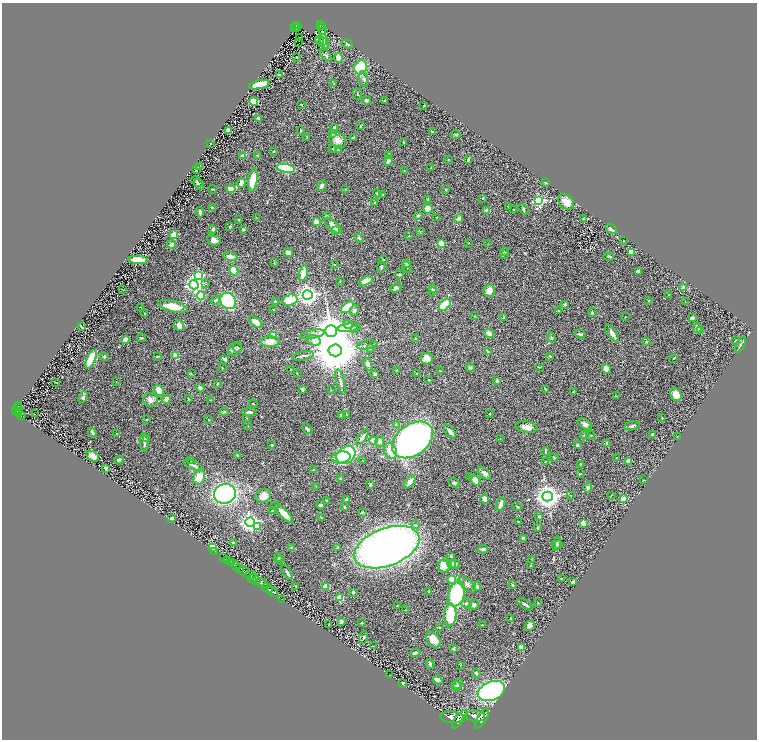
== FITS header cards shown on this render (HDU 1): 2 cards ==
NAXIS1  =                 1509
NAXIS2  =                 1475

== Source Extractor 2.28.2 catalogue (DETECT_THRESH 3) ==
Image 1509 x 1475 px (HDU 1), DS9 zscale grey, zoomed out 1/2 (1 PNG px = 2 x 2 image px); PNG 759 x 742 px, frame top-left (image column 1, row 1474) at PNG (2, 3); each listed source drawn as its Kron ellipse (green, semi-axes under 4 px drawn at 4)
Background 0.798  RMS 0.031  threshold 0.0942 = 3 sigma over >= 5 px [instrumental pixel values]
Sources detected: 415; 22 cannot appear on this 1/2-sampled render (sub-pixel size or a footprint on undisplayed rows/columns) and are neither listed nor drawn; the other 393 listed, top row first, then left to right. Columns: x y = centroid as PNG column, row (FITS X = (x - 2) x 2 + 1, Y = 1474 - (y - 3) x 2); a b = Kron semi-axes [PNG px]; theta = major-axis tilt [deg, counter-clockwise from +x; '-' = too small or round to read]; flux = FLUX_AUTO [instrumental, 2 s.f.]
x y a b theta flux
321 24 4 1 - 140
296 25 2 2 - 99
320 26 2 1 - 16
295 27 2 1 - 10
297 27 4 1 - 53
323 28 6 1 81 3.8
323 32 3 2 - 1.4
300 38 2 1 - 1.7
319 41 4 2 - 18
322 42 2 1 - 41
324 42 8 2 -78 15
299 43 2 1 - 29
347 44 6 3 -21 8.3
326 55 7 3 -44 10
297 57 3 2 - 2.5
338 58 5 3 - 82
361 67 7 6 - 360
279 75 3 3 - 6.3
364 79 8 4 -79 15
334 84 3 3 - 4.1
259 85 11 4 12 190
357 94 6 2 -81 6.1
366 100 4 3 - 24
254 101 4 4 - 120
385 101 2 2 - 9.3
301 105 3 2 - 3.5
424 106 2 1 - 3.1
258 118 3 3 - 9.3
360 126 3 2 - 3.1
334 128 4 3 - 14
228 130 4 4 - 19
301 130 3 2 - 6.8
432 132 2 2 - 13
333 134 4 3 - 6.7
456 135 5 2 - 4.8
307 137 4 1 - 2.7
353 138 3 2 - 14
338 140 9 7 -40 41
211 143 2 1 - 2.4
403 143 3 2 - 2.8
332 149 3 2 - 2.8
338 150 2 2 - 12
274 151 3 2 - 3.7
257 155 3 2 - 3.1
389 155 3 3 - 5.3
242 156 4 3 - 31
468 159 4 2 - 13
448 160 2 2 - 3.1
388 161 5 4 - 24
199 167 2 2 - 8
286 168 9 4 -12 470
431 168 2 2 - 1.9
197 170 3 2 - 6
404 170 2 1 - 1.6
253 180 11 4 81 150
197 182 6 2 -45 5.1
241 183 5 3 - 53
545 183 3 3 - 4.7
199 184 6 2 -53 14
322 186 6 3 54 23
213 189 4 2 - 4
231 189 4 2 - 90
345 189 3 2 - 3
446 190 2 2 - 4.6
377 193 5 3 - 7.6
383 195 3 3 - 5.1
483 198 3 2 - 3.5
428 199 3 2 - 4.3
539 201 4 4 - 690
566 202 9 6 -44 65
374 203 4 3 - 6.2
508 206 3 2 - 2.9
212 208 3 2 - 7.9
428 208 5 4 - 58
523 209 6 3 -52 6.1
486 210 2 2 - 50
513 210 2 1 - 2.9
200 212 5 2 - 23
327 216 4 3 - 4.6
418 216 2 2 - 34
256 217 3 2 - 1.9
437 217 2 2 - 2.2
459 218 4 4 - 19
583 219 3 2 - 5.3
239 220 3 2 - 2.7
316 222 4 2 - 45
333 226 11 4 -41 37
230 227 4 3 - 8
213 229 2 2 - 47
243 229 3 2 - 13
611 229 6 2 -35 17
336 231 3 2 - 85
420 231 3 2 - 2.9
174 235 3 3 - 190
409 236 3 2 - 2.4
359 238 5 3 - 8.2
214 240 6 5 - 36
624 241 2 2 - 1.9
441 243 2 2 - 110
468 243 2 1 - 1.7
172 244 5 4 - 18
488 244 2 1 - 1.8
505 251 4 3 - 9.3
631 252 3 3 - 68
288 253 5 4 - 23
505 255 4 3 - 5.1
231 256 7 3 -12 36
609 256 5 3 - 7.7
138 260 9 4 -3 110
383 260 3 3 - 4.1
274 263 3 2 - 3.1
407 264 4 3 - 7.2
334 265 2 2 - 8
381 267 6 3 89 8.1
407 267 6 3 -64 7.5
234 271 5 4 - 120
638 271 4 2 - 11
303 273 8 4 77 53
399 274 4 4 - 8.9
199 276 3 3 - 480
340 281 3 2 - 2.8
366 281 7 4 20 60
206 284 2 2 - 5.3
194 285 5 4 - 1700
396 288 6 4 25 16
433 288 4 3 - 11
684 288 4 3 - 45
123 290 2 1 - 2.4
433 291 3 3 - 16
489 291 6 5 - 49
308 295 5 4 - 3100
669 295 2 2 - 1.9
201 296 4 3 - 240
215 300 5 3 - 12
290 300 8 5 18 180
228 301 8 7 - 440
275 301 3 2 - 9.1
649 301 3 2 - 2.6
685 302 3 1 - 2
565 304 2 2 - 27
445 305 7 4 47 260
173 306 15 5 -14 110
140 307 2 1 - 2.8
347 307 7 3 41 200
274 310 2 2 - 5.5
354 310 5 4 - 12
558 310 2 2 - 6.3
592 312 4 3 - 7.3
145 314 3 2 - 4.9
474 316 2 2 - 2.3
504 317 2 2 - 30
625 317 2 2 - 3.4
692 318 3 3 - 17
256 322 7 4 -41 41
179 325 6 5 - 35
348 325 5 4 - 27
81 327 4 2 - 7.5
349 328 12 4 8 22
697 328 5 4 - 20
354 330 3 2 - 2.9
331 331 6 6 - 12000
701 331 2 2 - 41
612 333 10 4 -57 29
312 334 12 3 10 19
489 334 5 2 - 66
580 334 6 2 -9 12
273 335 4 3 - 41
141 338 4 2 - 6.4
552 338 5 3 - 8.4
125 339 4 2 - 50
416 339 4 3 - 9.1
314 340 7 5 -19 23
735 340 2 1 - 3.1
270 342 9 5 0 68
646 342 3 2 - 4.6
367 345 10 3 10 15
740 345 8 2 60 7.8
237 348 5 4 - 7.2
235 349 8 5 47 15
370 349 3 2 - 2.6
335 350 6 6 - 39000
488 351 4 2 - 10
104 356 2 2 - 36
175 356 4 3 - 59
303 356 11 3 10 13
550 356 2 2 - 16
157 357 3 2 - 3.2
427 358 6 6 - 57
673 358 3 2 - 3.7
91 359 10 4 65 210
225 359 3 2 - 40
368 364 7 4 -68 19
470 367 4 3 - 7.2
539 367 3 2 - 4
222 368 2 2 - 4
606 369 5 3 - 55
291 370 2 2 - 5
397 370 3 2 - 3.1
440 371 3 2 - 3.5
297 373 2 2 - 2.6
417 373 4 2 - 4.2
191 374 3 2 - 4
375 374 4 3 - 9.3
429 380 2 2 - 5.6
497 381 4 3 - 7.3
116 382 2 1 - 1.5
340 382 13 3 -76 18
56 383 3 2 - 2.7
217 383 3 2 - 4.9
200 388 4 3 - 14
302 389 3 3 - 9.5
545 389 3 2 - 5.5
159 390 6 4 -62 47
331 390 2 2 - 2.7
574 392 3 2 - 3.2
676 394 7 5 -65 76
616 396 2 2 - 2.3
83 397 6 4 68 17
166 399 4 4 - 32
189 399 3 2 - 3.2
151 400 7 7 - 30
211 400 2 1 - 1.8
253 404 4 2 - 4.1
19 405 3 2 - 130
18 409 5 4 - 460
15 411 3 2 - 410
224 412 5 3 - 7.5
249 412 7 3 2 14
19 413 3 2 - 210
490 413 2 2 - 5.1
35 414 2 1 - 31
346 414 2 2 - 2.4
341 415 3 2 - 10
21 416 4 2 - 190
662 418 4 2 - 4.5
247 419 2 2 - 1.9
147 420 2 2 - 4.2
208 420 2 2 - 3
396 424 4 3 - 5.3
585 424 8 4 -38 21
248 426 2 2 - 2.3
632 426 8 3 12 12
527 427 11 5 -9 43
307 429 6 3 -48 9.3
450 432 8 3 -50 24
92 433 5 4 - 13
117 434 2 2 - 3.9
585 435 5 3 - 9.1
591 435 5 2 - 4.9
653 435 4 2 - 16
678 436 2 1 - 2.7
362 437 9 3 54 24
147 439 4 3 - 13
500 439 3 2 - 1.9
373 440 3 3 - 57
413 440 23 15 36 2700
144 442 9 2 -88 13
380 442 5 4 - 22
607 443 3 3 - 9.4
272 445 3 3 - 4.9
577 445 3 3 - 7.7
390 451 8 6 -65 110
546 452 4 3 - 8.4
346 455 10 8 36 540
93 456 7 4 -36 38
238 456 4 3 - 6.1
341 457 9 6 8 160
554 457 4 2 - 4.4
617 458 2 2 - 3.5
119 460 4 3 - 13
191 460 2 2 - 3.2
363 460 3 2 - 2.8
545 462 2 2 - 2.9
628 462 2 2 - 110
581 464 3 2 - 5.5
193 465 10 3 -24 13
106 468 3 2 - 15
314 470 3 2 - 3.1
485 473 8 4 -46 25
580 474 4 2 - 3.6
470 476 3 2 - 8.3
199 477 7 5 63 98
340 479 4 3 - 5.5
475 480 6 4 -54 55
643 480 2 2 - 3.3
410 482 7 3 54 63
454 483 6 4 -33 11
370 485 3 2 - 7.2
316 486 3 2 - 2.5
588 487 5 3 - 18
225 494 11 9 14 1100
611 495 2 2 - 2
263 496 8 6 29 56
571 496 2 2 - 1.6
547 497 5 5 - 5700
485 499 5 3 - 48
624 499 3 2 - 140
326 500 2 2 - 3.3
347 500 4 3 - 15
501 504 7 3 70 33
321 505 4 3 - 9.8
275 506 2 2 - 7.1
345 507 3 2 - 8.1
517 507 5 3 - 6.9
273 510 3 2 - 3
362 512 3 3 - 4.5
284 514 12 4 -45 76
539 516 4 3 - 7.8
321 517 2 2 - 1.9
172 518 3 2 - 15
250 522 5 4 - 2600
519 522 3 2 - 6.9
583 523 3 2 - 130
416 525 4 3 - 7.5
257 527 4 3 - 54
537 527 3 3 - 4.1
524 538 3 3 - 14
233 542 3 2 - 7.5
556 543 7 2 80 8.9
559 544 3 3 - 9.2
213 547 4 4 - 72
387 547 34 19 20 6400
291 548 3 2 - 5.6
337 548 3 2 - 5.5
483 549 5 3 - 13
215 551 2 1 - 23
451 556 4 3 - 10
224 558 2 2 - 75
278 558 4 3 - 4.8
280 559 4 3 - 5.9
532 559 3 2 - 2.5
228 560 2 2 - 130
231 562 4 3 - 230
452 564 5 3 - 10
455 564 5 3 - 13
236 566 5 2 - 970
444 566 6 5 - 57
531 566 3 2 - 3.3
239 568 3 2 - 540
244 572 7 3 -44 2100
287 572 8 3 -58 10
250 575 5 3 - 910
253 578 5 2 - 360
561 578 2 2 - 2.7
452 579 3 2 - 120
257 581 4 3 - 450
573 582 4 2 - 9.2
262 583 6 3 -34 800
467 584 10 5 -41 25
513 585 4 2 - 6.6
296 586 2 2 - 3.8
326 586 2 2 - 110
477 586 4 2 - 16
267 588 6 2 -34 1300
272 592 6 2 -34 1500
353 592 3 2 - 8.5
428 592 4 1 - 2.6
456 594 13 8 72 530
339 598 3 3 - 160
282 599 2 1 - 12
538 603 3 3 - 3.8
466 604 6 4 -23 16
525 604 9 3 -34 14
474 605 6 4 30 12
397 606 2 2 - 2.2
406 610 3 2 - 3.8
450 615 11 6 88 270
511 619 3 2 - 7.4
341 622 4 2 - 20
362 623 2 2 - 7.7
329 624 2 1 - 2.9
482 625 2 2 - 3.2
530 626 5 4 - 39
439 627 2 2 - 2.7
364 637 6 3 69 8.2
433 640 9 6 -51 60
373 646 2 1 - 2.6
521 648 3 3 - 40
453 649 2 2 - 24
415 653 5 3 - 10
430 664 5 3 - 11
461 665 3 2 - 2.2
476 673 4 2 - 7.7
390 675 2 1 - 2.2
438 680 5 3 - 46
402 683 3 2 - 9.3
458 684 5 4 - 20
456 686 5 2 - 6
491 691 14 9 21 1000
476 716 9 5 -6 4700
452 717 12 6 -5 5600
482 718 11 4 58 4000
459 719 10 3 55 3400
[22 sub-pixel or undisplayed-footprint detections neither listed nor drawn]